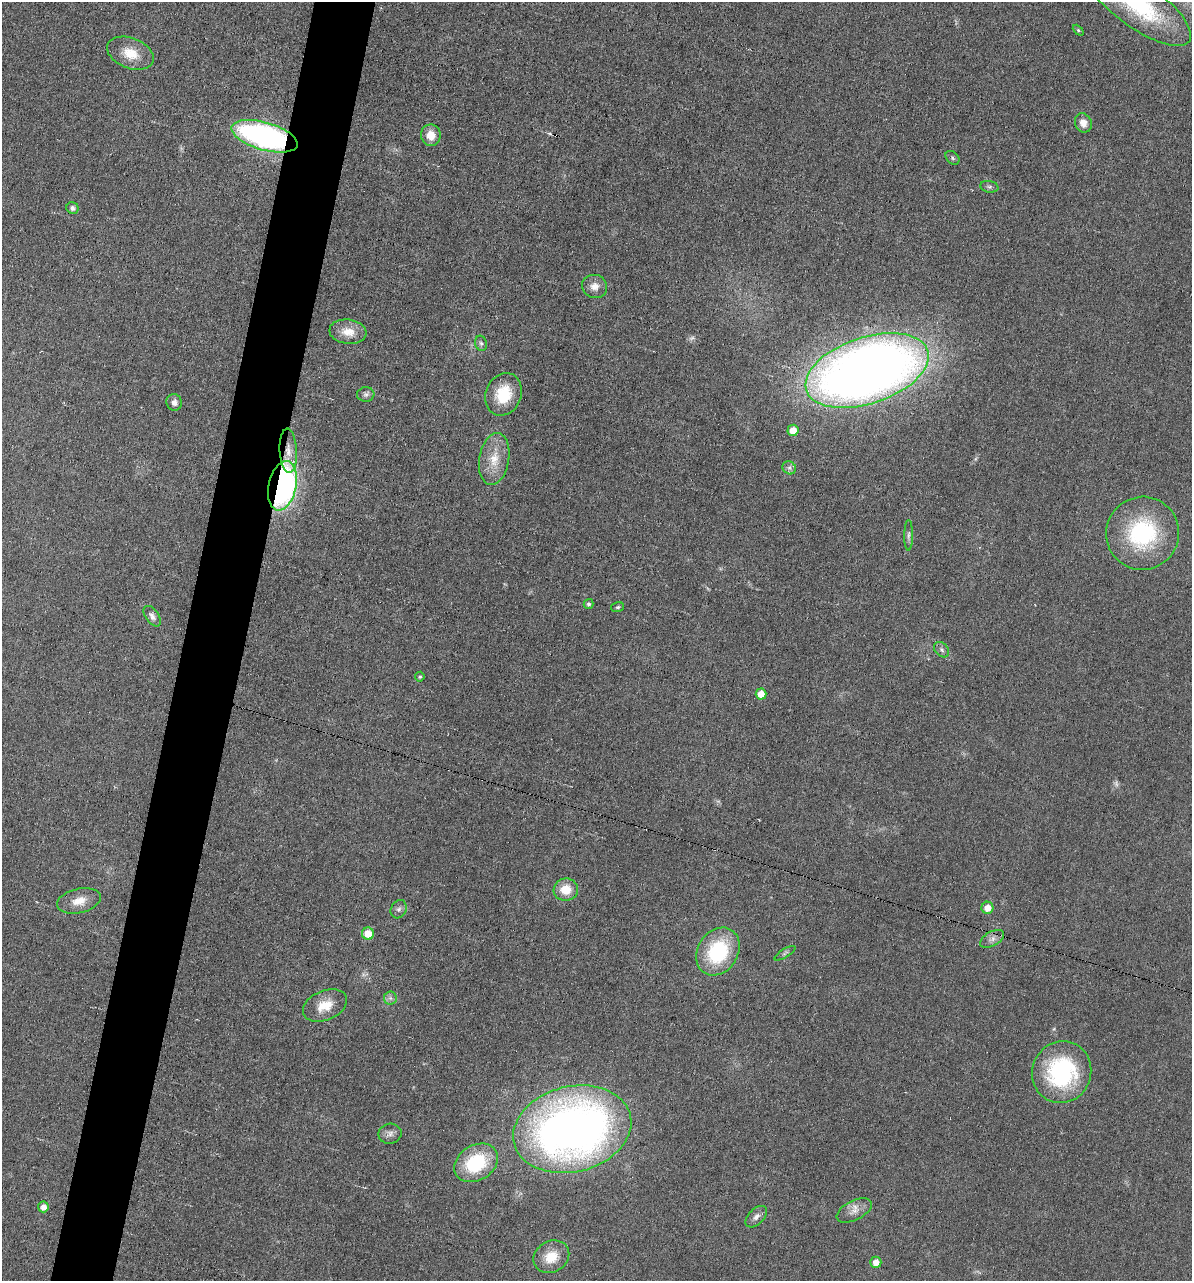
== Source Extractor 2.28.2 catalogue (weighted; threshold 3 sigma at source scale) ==
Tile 7 of 4 x 4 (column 3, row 2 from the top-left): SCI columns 2504-3693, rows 2558-3836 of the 5132 x 5115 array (HDU 1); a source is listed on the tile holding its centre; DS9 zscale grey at full resolution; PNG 1194 x 1283 px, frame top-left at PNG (2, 2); each listed source drawn as its Kron ellipse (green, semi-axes under 4 px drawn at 4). Shown black and unused: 5% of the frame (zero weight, under 3 of 6 exposures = <1% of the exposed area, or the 3 px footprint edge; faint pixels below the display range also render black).
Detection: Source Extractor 2.28.2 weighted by HDU 2 'WHT'; one run over the whole footprint, this tile lists its part. Background 0.0195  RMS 0.0036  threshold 0.0145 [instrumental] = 3 sigma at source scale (4.09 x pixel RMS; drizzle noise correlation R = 1.36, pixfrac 0.8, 0.05/0.05 arcsec/px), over >= 5 px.
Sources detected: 50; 2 too faint to see at this stretch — neither listed nor drawn; the other 48 listed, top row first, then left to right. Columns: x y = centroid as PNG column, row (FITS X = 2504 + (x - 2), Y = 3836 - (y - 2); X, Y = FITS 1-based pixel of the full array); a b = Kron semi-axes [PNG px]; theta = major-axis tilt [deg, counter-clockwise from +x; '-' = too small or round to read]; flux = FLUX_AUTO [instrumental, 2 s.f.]
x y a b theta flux
1139 5 62 22 -35 39
1078 30 6 4 -45 0.45
130 53 24 15 -21 7.4
1083 123 10 8 -67 2.6
431 135 11 10 - 4.2
265 136 34 14 -16 90
952 158 8 5 -44 0.68
989 187 9 5 -10 0.83
72 208 6 5 - 1
594 286 12 11 - 3
348 332 19 12 -7 5.2
481 343 8 6 -72 0.79
867 371 64 33 18 420
366 394 8 7 - 1.1
503 394 22 17 68 11
174 402 8 7 - 1.8
793 430 6 5 - 4.6
288 451 22 8 -87 4.1
494 459 26 15 80 7.4
789 468 7 6 - 1.1
282 486 25 14 78 89
1143 533 37 36 - 36
909 535 15 4 90 1
588 604 5 5 - 0.73
618 607 6 5 - 0.57
152 616 11 6 -55 1.5
942 650 9 6 -46 0.99
420 677 5 4 - 0.52
761 694 5 5 - 4.3
566 890 12 11 - 5.9
79 901 22 12 13 4.7
987 908 6 6 - 3.9
399 909 9 7 62 1.3
368 934 6 6 - 5.1
992 939 13 7 30 1.8
718 952 25 20 57 25
785 953 12 4 32 0.71
390 998 7 6 - 1
325 1005 23 14 23 6.5
1062 1072 31 29 67 41
572 1129 60 43 14 260
390 1134 11 10 - 1.8
476 1163 23 17 32 21
43 1207 5 5 - 2.1
854 1210 19 9 27 3.2
756 1217 13 7 44 1.6
551 1257 18 15 30 7.1
876 1262 5 5 - 2.9
Overlapping masked pixels (flux is a lower limit): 3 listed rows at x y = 265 136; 288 451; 282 486
Isophote crosses this tile's border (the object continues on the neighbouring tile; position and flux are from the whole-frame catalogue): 1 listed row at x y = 1139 5